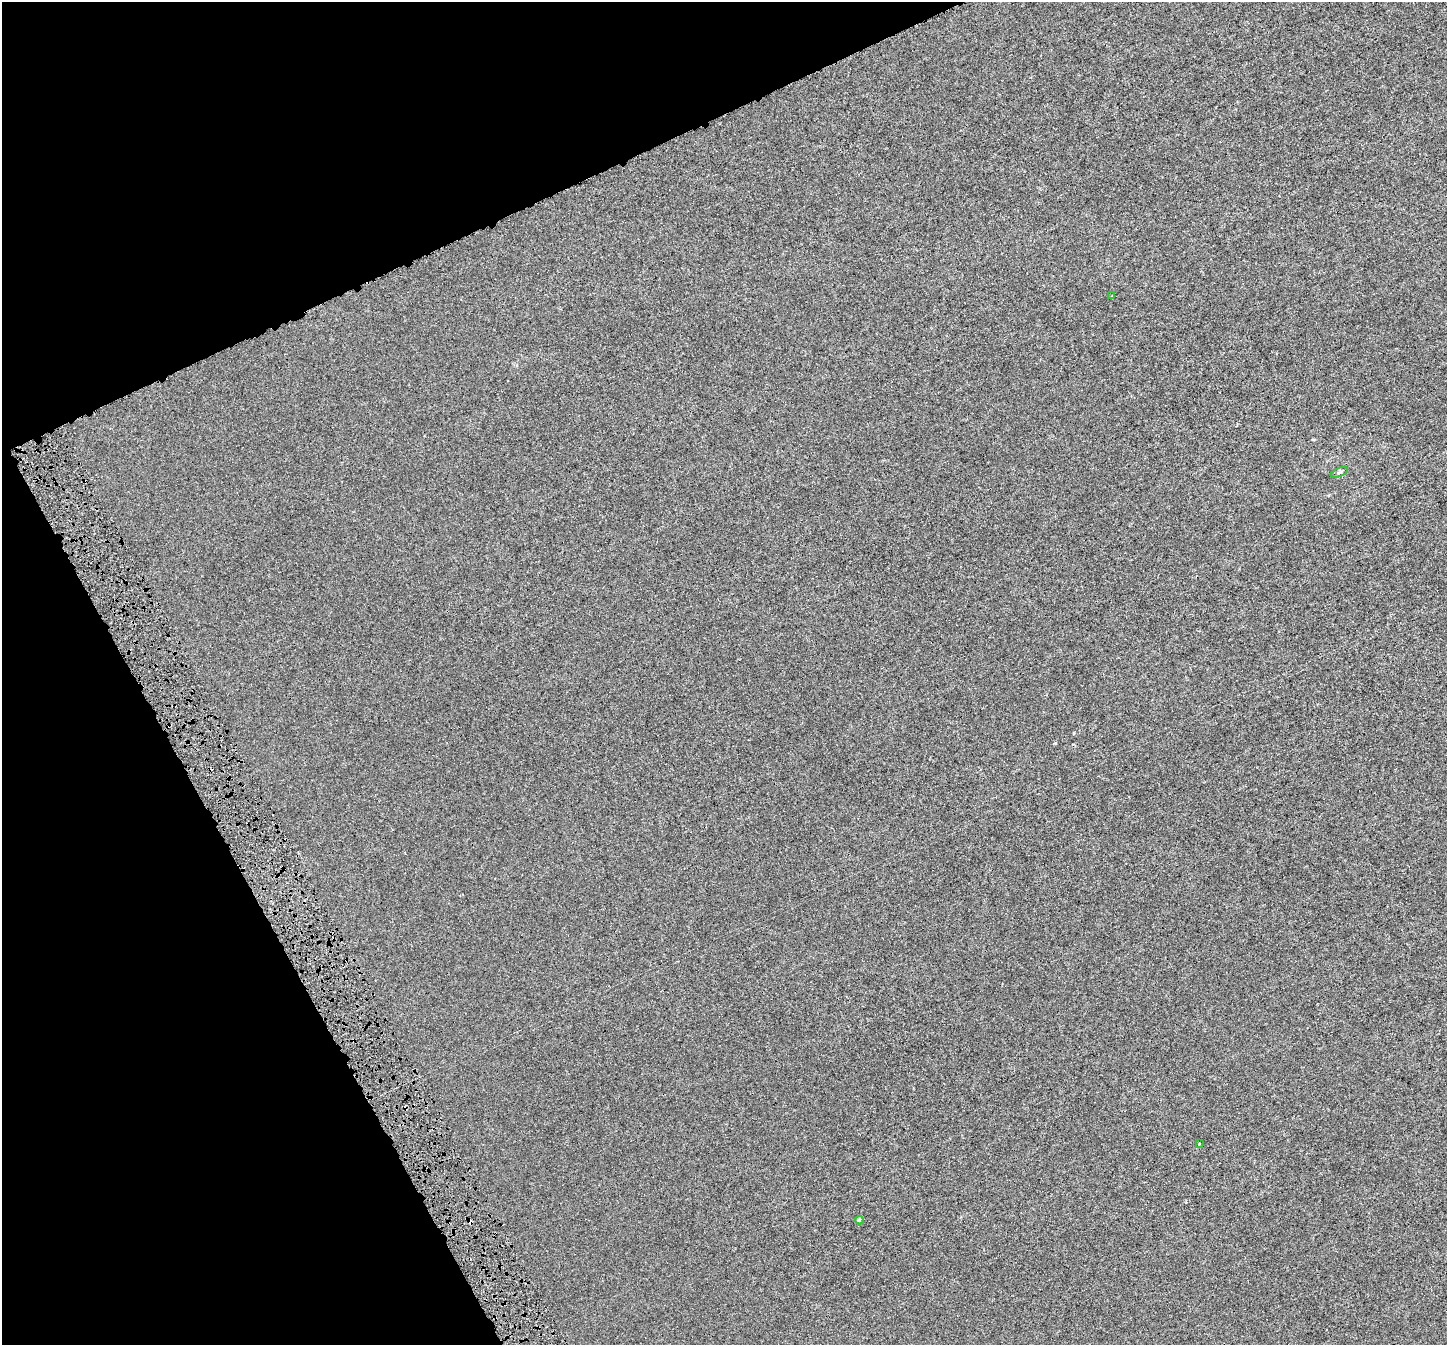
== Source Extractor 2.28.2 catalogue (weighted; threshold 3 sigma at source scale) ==
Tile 5 of 4 x 4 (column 1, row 2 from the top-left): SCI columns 30-1474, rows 2855-4197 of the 5833 x 5653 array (HDU 1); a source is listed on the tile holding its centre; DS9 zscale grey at full resolution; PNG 1449 x 1347 px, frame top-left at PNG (2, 2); each listed source drawn as its Kron ellipse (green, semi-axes under 4 px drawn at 4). Shown black and unused: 23% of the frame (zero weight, under 4 of 8 exposures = <1% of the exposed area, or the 3 px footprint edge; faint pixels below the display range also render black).
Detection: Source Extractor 2.28.2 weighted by HDU 2 'WHT'; one run over the whole footprint, this tile lists its part. Background -3.55e-04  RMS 0.0014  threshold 0.00564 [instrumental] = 3 sigma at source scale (4.09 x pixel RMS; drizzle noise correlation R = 1.36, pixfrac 0.8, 0.0396/0.0396 arcsec/px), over >= 5 px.
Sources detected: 8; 4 cosmic-ray / hot-pixel residue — neither listed nor drawn; the other 4 listed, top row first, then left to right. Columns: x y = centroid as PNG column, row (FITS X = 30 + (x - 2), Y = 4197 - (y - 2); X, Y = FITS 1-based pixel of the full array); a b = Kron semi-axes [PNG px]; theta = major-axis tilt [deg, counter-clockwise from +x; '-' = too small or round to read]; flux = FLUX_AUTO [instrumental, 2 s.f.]
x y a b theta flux
1112 296 3 2 - 0.088
1339 472 9 4 22 0.23
1200 1143 3 3 - 0.18
859 1220 4 4 - 0.17